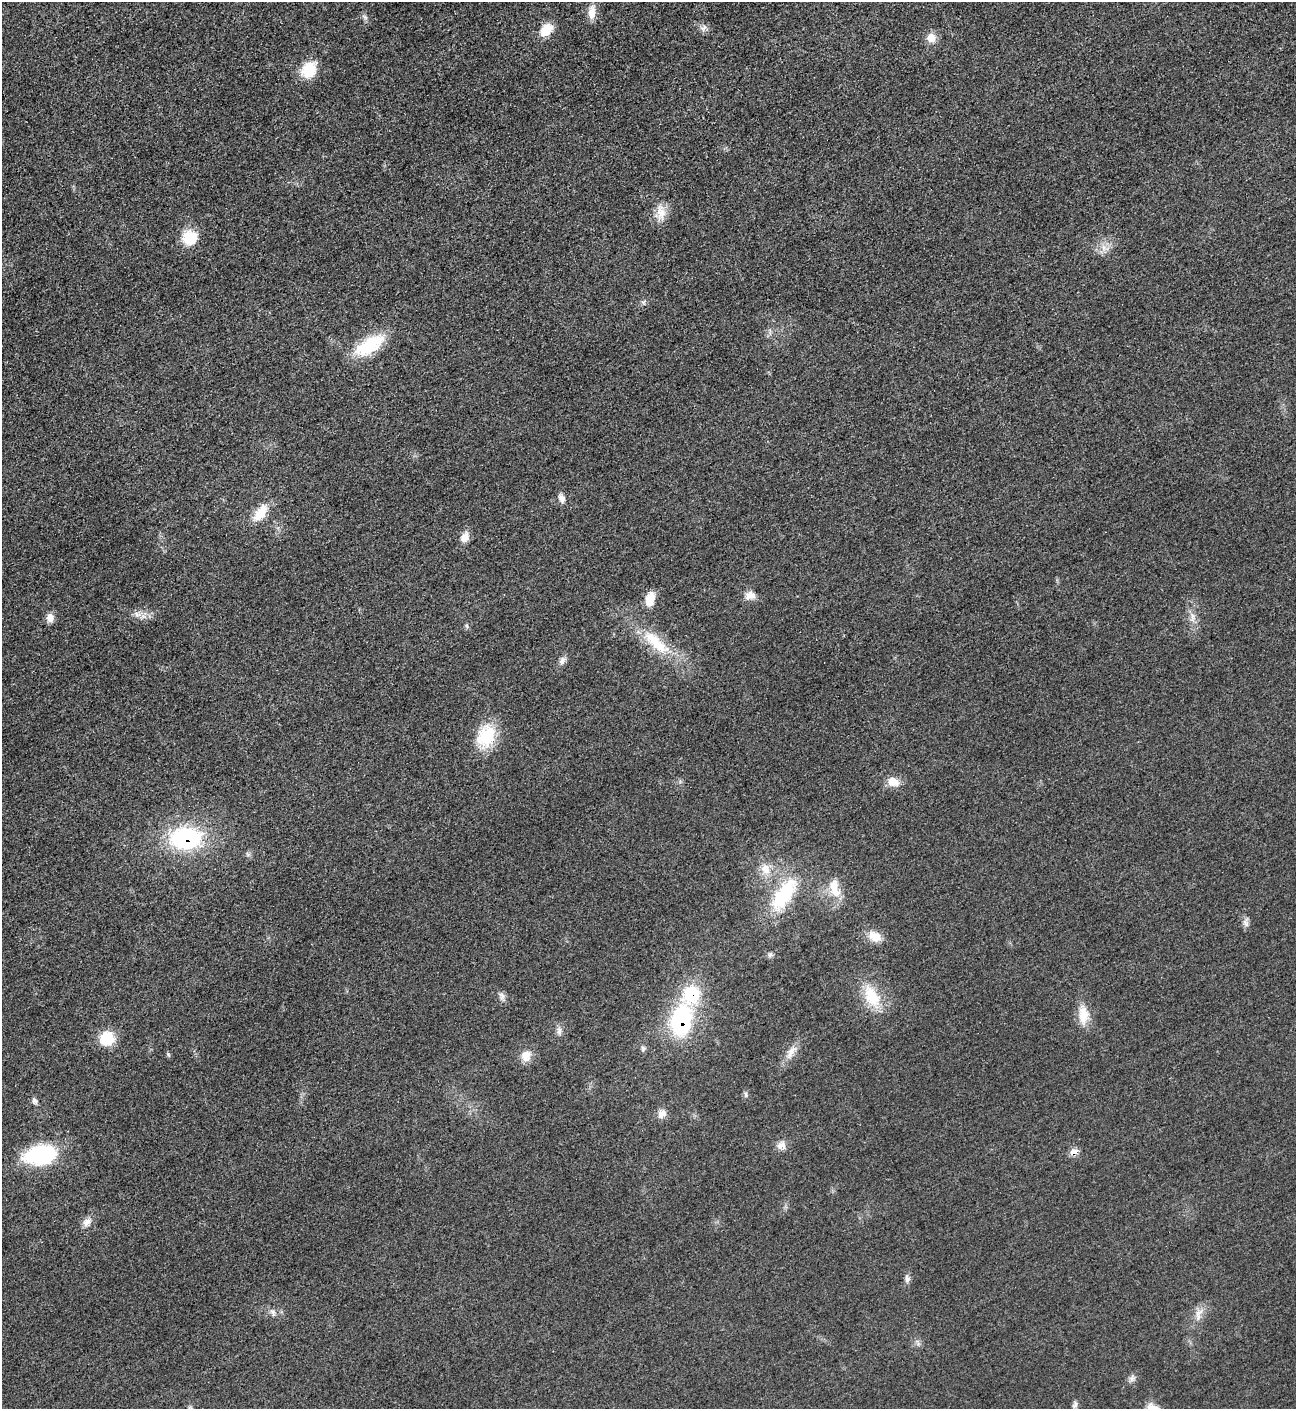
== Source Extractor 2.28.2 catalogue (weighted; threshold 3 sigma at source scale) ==
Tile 11 of 4 x 4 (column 3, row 3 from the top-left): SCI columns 2888-4181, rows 1423-2829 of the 5642 x 5651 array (HDU 1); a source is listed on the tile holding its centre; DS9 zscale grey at full resolution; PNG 1298 x 1411 px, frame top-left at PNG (2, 2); no overlay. Shown black and unused: <1% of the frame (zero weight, under 3 of 5 exposures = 1% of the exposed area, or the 3 px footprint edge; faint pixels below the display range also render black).
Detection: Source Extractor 2.28.2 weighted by HDU 2 'WHT'; one run over the whole footprint, this tile lists its part. Background 0.0198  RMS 0.0051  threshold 0.0229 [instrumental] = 3 sigma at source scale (4.5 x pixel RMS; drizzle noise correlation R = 1.50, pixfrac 1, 0.05/0.05 arcsec/px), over >= 5 px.
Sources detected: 50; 2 inside a brighter listed object's ellipse — not listed separately; the other 48 listed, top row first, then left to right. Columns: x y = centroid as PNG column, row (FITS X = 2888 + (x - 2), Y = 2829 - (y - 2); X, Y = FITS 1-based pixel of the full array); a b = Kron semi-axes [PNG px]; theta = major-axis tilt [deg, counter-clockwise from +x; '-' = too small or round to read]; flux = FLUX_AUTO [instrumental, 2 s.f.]
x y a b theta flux
592 13 19 9 85 4.9
703 28 10 6 52 1.8
546 30 17 11 48 8.5
931 38 12 11 - 4.8
309 70 19 16 57 13
661 212 22 12 -85 6.7
190 238 17 16 - 13
1104 248 7 4 -72 1.8
370 345 44 18 32 22
561 498 10 8 -62 2.6
260 513 26 13 54 9.4
464 537 15 9 55 4
750 595 14 9 15 4
650 599 16 9 71 7.4
137 614 10 6 -18 2.7
1192 616 9 4 -71 1.7
50 618 11 9 -81 3.5
467 626 6 4 -71 0.76
656 643 48 15 -43 21
562 661 12 7 64 2.3
486 736 30 23 65 19
893 782 15 11 -16 5.5
186 838 35 23 4 55
765 869 16 12 -58 6.2
834 887 21 12 86 8.5
784 894 46 19 57 33
1245 923 11 6 -58 2.1
875 936 17 13 -29 6.7
502 996 11 7 -68 1.9
872 996 29 16 -62 17
1083 1015 25 13 -89 8.5
681 1021 32 21 79 52
559 1030 11 6 89 2.1
107 1038 17 16 - 13
791 1052 23 7 63 4.8
526 1056 14 11 73 5.5
746 1095 7 5 84 1.1
35 1101 9 6 -23 1.5
662 1113 12 9 25 3.5
781 1146 13 9 12 3.7
1074 1152 10 7 22 3.7
41 1155 35 20 10 41
87 1222 12 9 27 3.3
907 1278 10 7 -82 1.8
273 1313 10 5 -75 1.5
1198 1314 17 7 87 3.8
1132 1378 9 6 63 1.7
1075 1405 11 6 61 1.6
Overlapping masked pixels (flux is a lower limit): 3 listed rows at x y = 186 838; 681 1021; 1074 1152
Unlisted compact peaks at least as high as the median listed source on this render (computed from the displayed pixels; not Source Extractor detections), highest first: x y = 168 1054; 643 302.